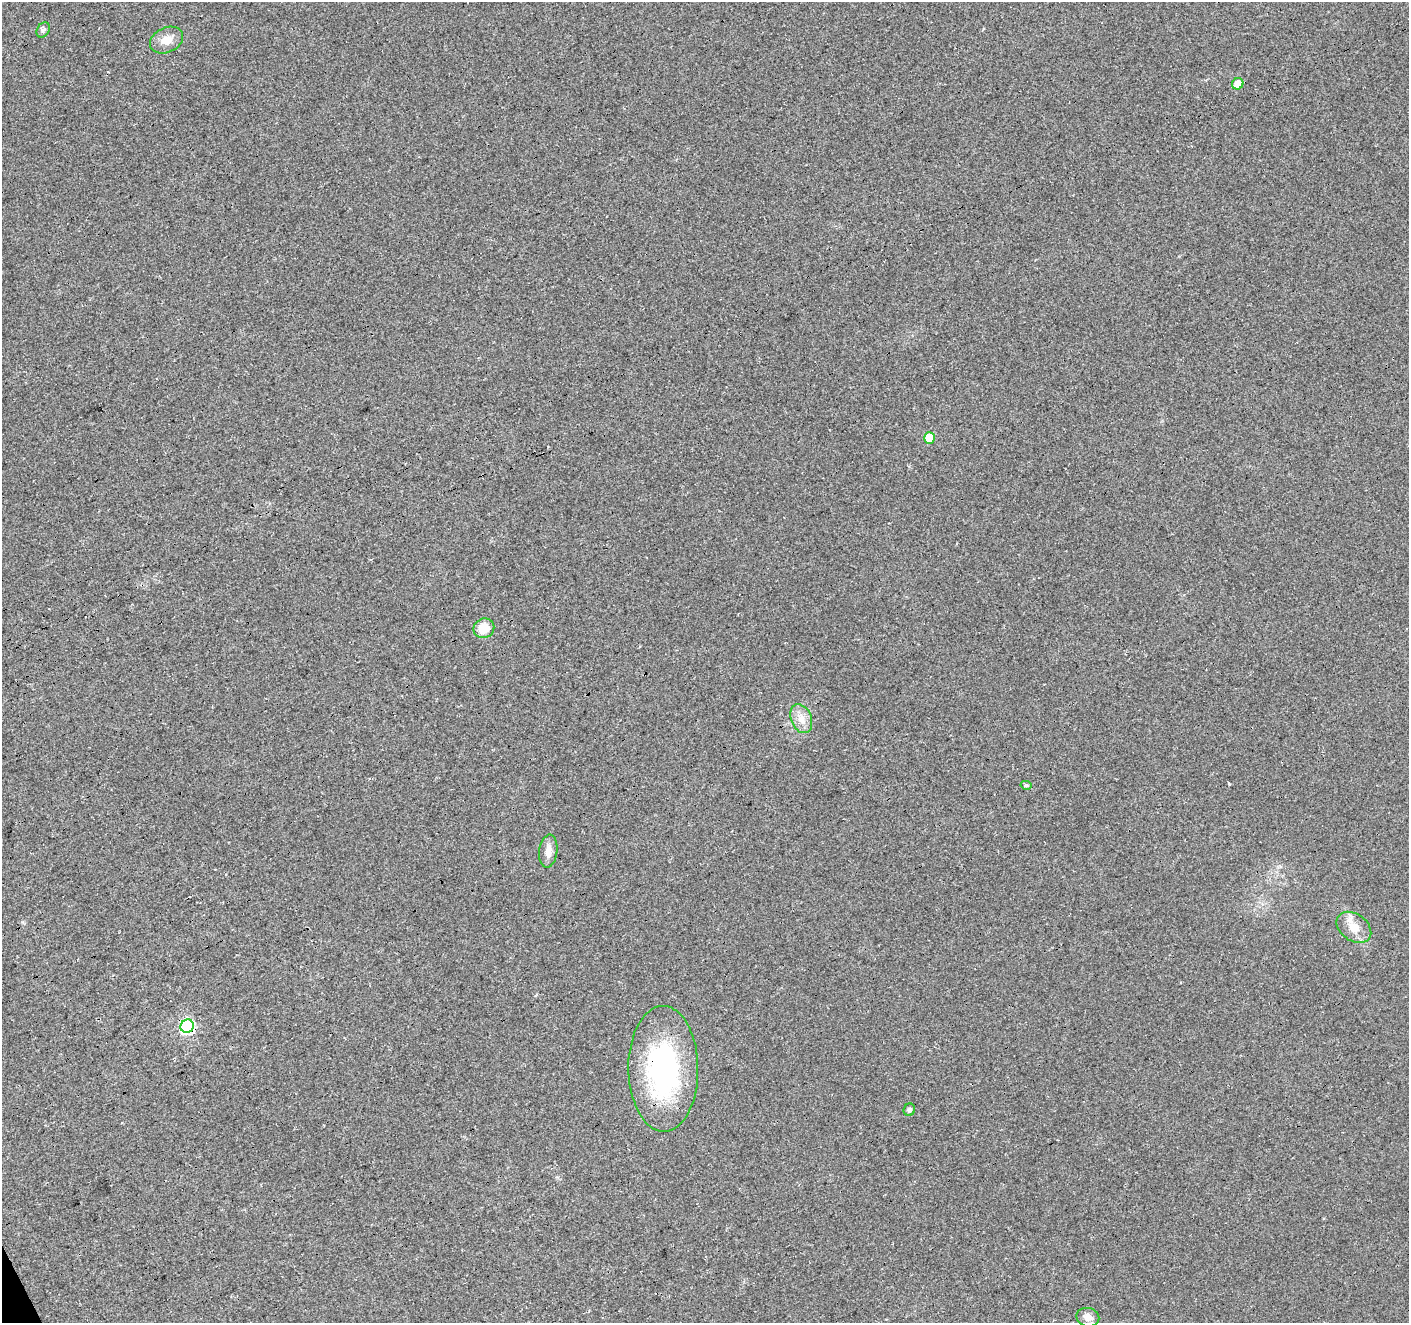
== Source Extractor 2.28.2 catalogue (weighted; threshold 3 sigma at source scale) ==
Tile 7 of 4 x 4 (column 3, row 2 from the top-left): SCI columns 2872-4278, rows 2819-4139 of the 5739 x 5578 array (HDU 1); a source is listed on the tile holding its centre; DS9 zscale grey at full resolution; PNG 1411 x 1325 px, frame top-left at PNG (2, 2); each listed source drawn as its Kron ellipse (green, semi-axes under 4 px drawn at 4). Shown black and unused: <1% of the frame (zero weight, under 3 of 4 exposures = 5% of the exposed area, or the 3 px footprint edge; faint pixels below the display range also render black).
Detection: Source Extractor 2.28.2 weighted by HDU 2 'WHT'; one run over the whole footprint, this tile lists its part. Background 0.041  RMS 0.0074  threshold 0.0333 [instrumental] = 3 sigma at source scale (4.5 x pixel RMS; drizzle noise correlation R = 1.50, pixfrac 1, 0.0396/0.0396 arcsec/px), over >= 5 px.
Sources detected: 13; all 13 listed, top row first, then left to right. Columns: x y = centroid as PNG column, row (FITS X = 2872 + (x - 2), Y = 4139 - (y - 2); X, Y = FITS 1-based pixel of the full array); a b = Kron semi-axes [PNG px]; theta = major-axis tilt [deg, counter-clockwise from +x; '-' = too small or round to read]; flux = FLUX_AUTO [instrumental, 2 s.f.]
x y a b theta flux
43 30 8 6 58 2
167 40 17 12 25 8.2
1238 84 6 5 - 9.1
929 438 6 5 - 21
484 628 10 9 - 13
801 719 15 10 -67 7.7
1026 785 5 4 - 1.4
548 851 16 9 83 5.9
1354 927 19 13 -36 11
187 1026 7 6 - 120
663 1069 63 35 -89 130
909 1110 6 5 - 2.4
1088 1317 11 9 -13 5.5
Overlapping masked pixels (flux is a lower limit): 2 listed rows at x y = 187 1026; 663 1069
Unlisted compact peaks at least as high as the median listed source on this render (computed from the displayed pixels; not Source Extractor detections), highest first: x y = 1229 784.